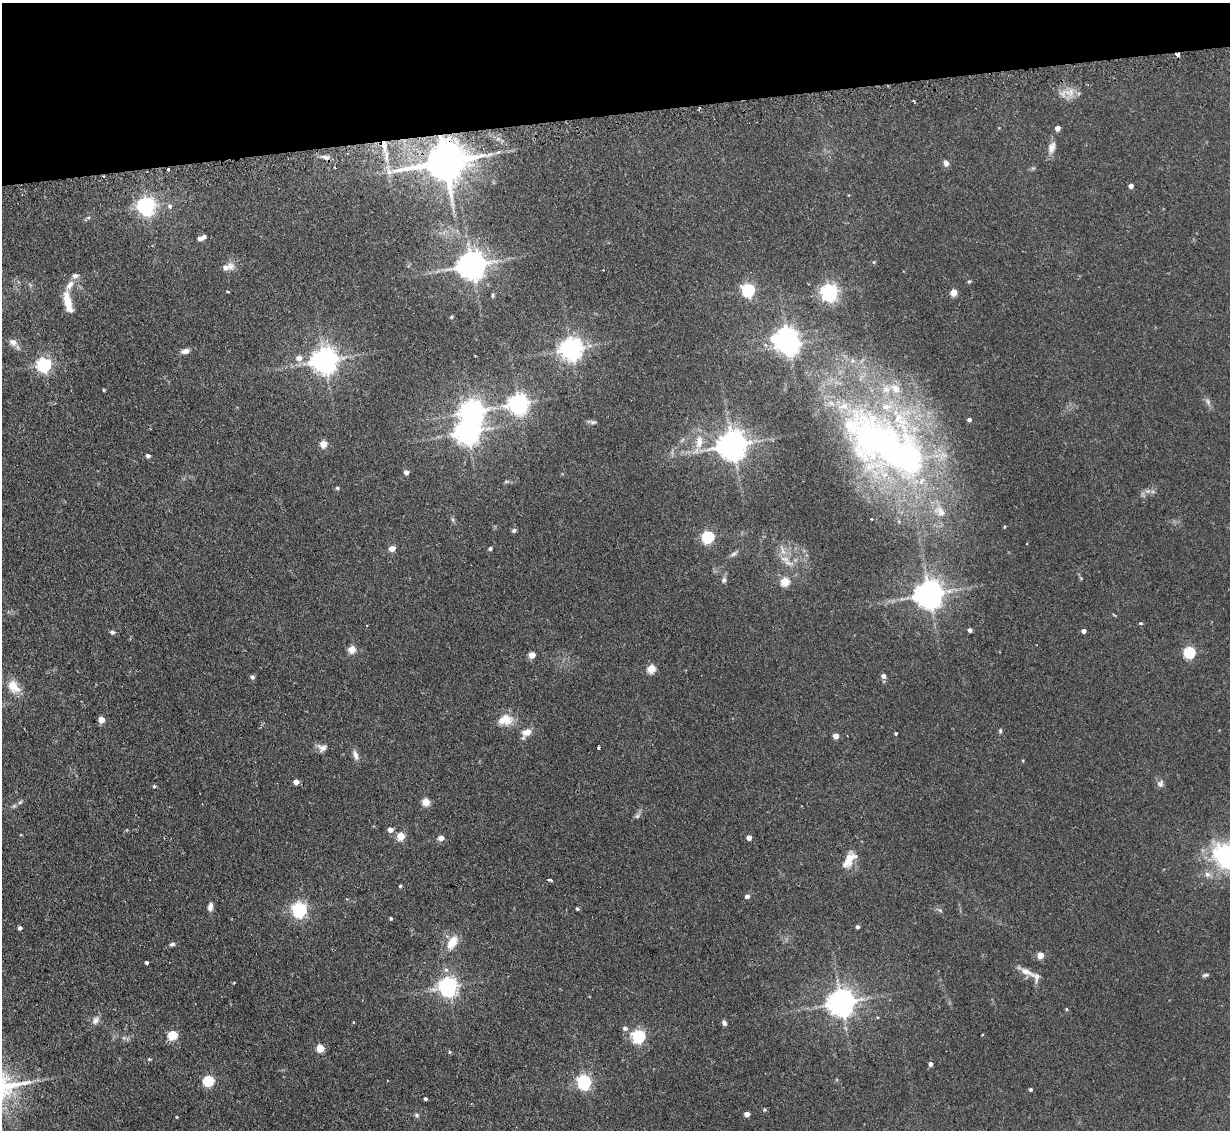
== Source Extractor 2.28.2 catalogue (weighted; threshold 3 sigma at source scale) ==
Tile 3 of 4 x 4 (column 3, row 1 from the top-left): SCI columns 2487-3714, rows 3541-4668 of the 4972 x 4943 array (HDU 1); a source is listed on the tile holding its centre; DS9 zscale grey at full resolution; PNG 1232 x 1132 px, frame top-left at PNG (2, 3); no overlay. Shown black and unused: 10% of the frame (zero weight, under 2 of 3 exposures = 4% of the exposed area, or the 3 px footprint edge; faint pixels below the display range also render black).
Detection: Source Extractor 2.28.2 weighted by HDU 2 'WHT'; one run over the whole footprint, this tile lists its part. Background 0.137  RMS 0.0072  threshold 0.0322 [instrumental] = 3 sigma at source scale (4.5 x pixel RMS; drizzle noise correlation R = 1.50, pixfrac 1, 0.05/0.05 arcsec/px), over >= 5 px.
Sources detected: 152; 3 inside a brighter object's white glare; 3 cosmic-ray / hot-pixel residue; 1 long thin detection or spike segment (spike, bleed or trail) — not listed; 7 inside a brighter listed object's ellipse — not listed separately; the other 138 listed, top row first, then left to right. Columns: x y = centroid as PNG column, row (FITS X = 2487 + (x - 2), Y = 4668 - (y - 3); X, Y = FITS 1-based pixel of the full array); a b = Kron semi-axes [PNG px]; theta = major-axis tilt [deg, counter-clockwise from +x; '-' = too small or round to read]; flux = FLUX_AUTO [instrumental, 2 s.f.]
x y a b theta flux
1178 55 4 3 - 5.1
1063 94 17 11 47 6.4
1057 128 4 4 - 4.8
385 147 22 5 90 7.9
1052 147 17 9 74 5.5
498 152 6 4 18 1.3
325 157 13 6 -18 3.5
445 162 13 10 12 2600
946 163 7 6 - 3.1
168 169 3 3 - 1
389 171 11 8 -58 4.3
1131 186 4 4 - 3.5
146 206 7 7 - 310
170 206 7 6 - 1.9
88 218 6 4 19 1.1
200 238 5 5 - 4
874 262 5 3 - 0.7
472 265 9 8 - 1000
227 267 15 8 12 6.2
75 276 10 7 7 2.6
969 281 5 4 - 0.84
748 290 6 6 - 130
228 292 3 2 - 0.73
829 292 6 6 - 270
954 292 5 5 - 14
493 295 7 4 85 1.1
68 302 26 8 -77 13
452 317 5 3 - 0.75
13 342 11 8 -12 4.3
789 344 7 7 - 490
571 348 7 7 - 520
185 351 11 6 17 3.1
299 358 7 6 - 4.8
325 360 8 8 - 810
44 365 6 6 - 160
896 389 12 10 -40 7.2
103 390 5 3 - 0.6
1208 402 10 5 -64 2.2
518 404 7 7 - 400
844 406 17 9 8 9.1
886 406 17 8 2 8.1
472 411 8 8 - 540
969 419 4 4 - 1.8
467 432 8 8 - 690
699 442 21 10 83 10
323 444 5 5 - 15
732 445 9 8 - 1100
148 456 4 4 - 2.2
910 460 8 7 - 370
406 472 4 4 - 3.6
506 482 6 4 0 0.99
337 488 5 5 - 0.89
1148 491 8 5 11 2.5
940 511 20 12 -45 10
871 519 3 2 - 1
453 520 7 4 -71 1.2
514 530 7 6 - 1.4
708 537 6 5 - 85
392 548 5 4 - 8
490 549 5 4 - 1.2
782 550 17 5 -73 4
734 554 12 5 31 2.1
785 559 16 7 -22 5.8
1081 578 6 4 -71 0.89
724 580 7 6 - 2
785 582 5 5 - 24
929 594 8 8 - 1000
1141 623 4 3 - 1.4
970 630 4 4 - 2.7
1084 631 4 4 - 2.8
112 632 6 5 - 1.6
352 649 5 5 - 17
1189 652 5 5 - 72
532 655 5 4 - 11
651 668 5 5 - 22
883 676 5 5 - 2.7
252 677 5 4 - 1.8
14 686 18 12 -47 11
101 719 5 5 - 10
505 720 21 14 9 11
1000 731 6 5 - 1.1
526 732 14 8 45 6.1
896 734 3 3 - 1.3
836 736 4 4 - 6.8
322 748 12 10 -2 4
599 748 3 3 - 4.4
356 755 15 6 -74 3.4
296 782 4 4 - 5.3
1160 784 10 8 62 2.5
154 786 4 4 - 1
20 802 6 5 - 1.3
426 802 5 5 - 20
637 816 6 6 - 1.5
390 829 5 5 - 5
401 836 5 5 - 17
749 837 4 4 - 4.7
441 838 5 5 - 5.6
1227 855 39 34 25 74
850 857 22 14 72 9.9
550 880 5 3 - 2
400 886 4 4 - 0.98
747 896 5 4 - 2.7
210 907 11 6 82 3.2
299 909 6 6 - 180
577 909 4 3 - 0.98
940 910 6 4 -43 1.1
391 918 3 3 - 0.94
857 927 4 4 - 1.6
20 928 4 4 - 1.8
452 942 16 10 59 12
172 944 8 5 21 1.7
1040 955 5 4 - 11
146 962 3 3 - 1.4
1027 972 25 7 -24 6.6
1206 975 8 4 10 1.4
234 983 3 2 - 0.81
448 987 7 7 - 340
841 1002 8 8 - 890
1066 1009 5 4 - 0.72
878 1017 4 3 - 0.68
95 1020 13 9 56 3.7
724 1023 6 5 - 2
625 1028 6 6 - 2.1
173 1035 5 5 - 37
982 1035 3 2 - 0.65
638 1036 6 6 - 130
320 1048 5 5 - 19
450 1052 4 4 - 0.95
149 1059 4 4 - 0.78
930 1064 4 4 - 2.5
208 1081 5 5 - 56
584 1082 6 6 - 170
1030 1089 4 3 - 1.2
425 1099 4 3 - 1.2
765 1110 6 4 -72 0.82
747 1114 4 4 - 4.8
416 1115 7 5 -22 1.3
176 1117 4 2 - 0.6
Overlapping masked pixels (flux is a lower limit): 4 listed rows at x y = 1178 55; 445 162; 168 169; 841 1002
Isophote crosses this tile's border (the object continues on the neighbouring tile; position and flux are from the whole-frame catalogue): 1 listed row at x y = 1227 855